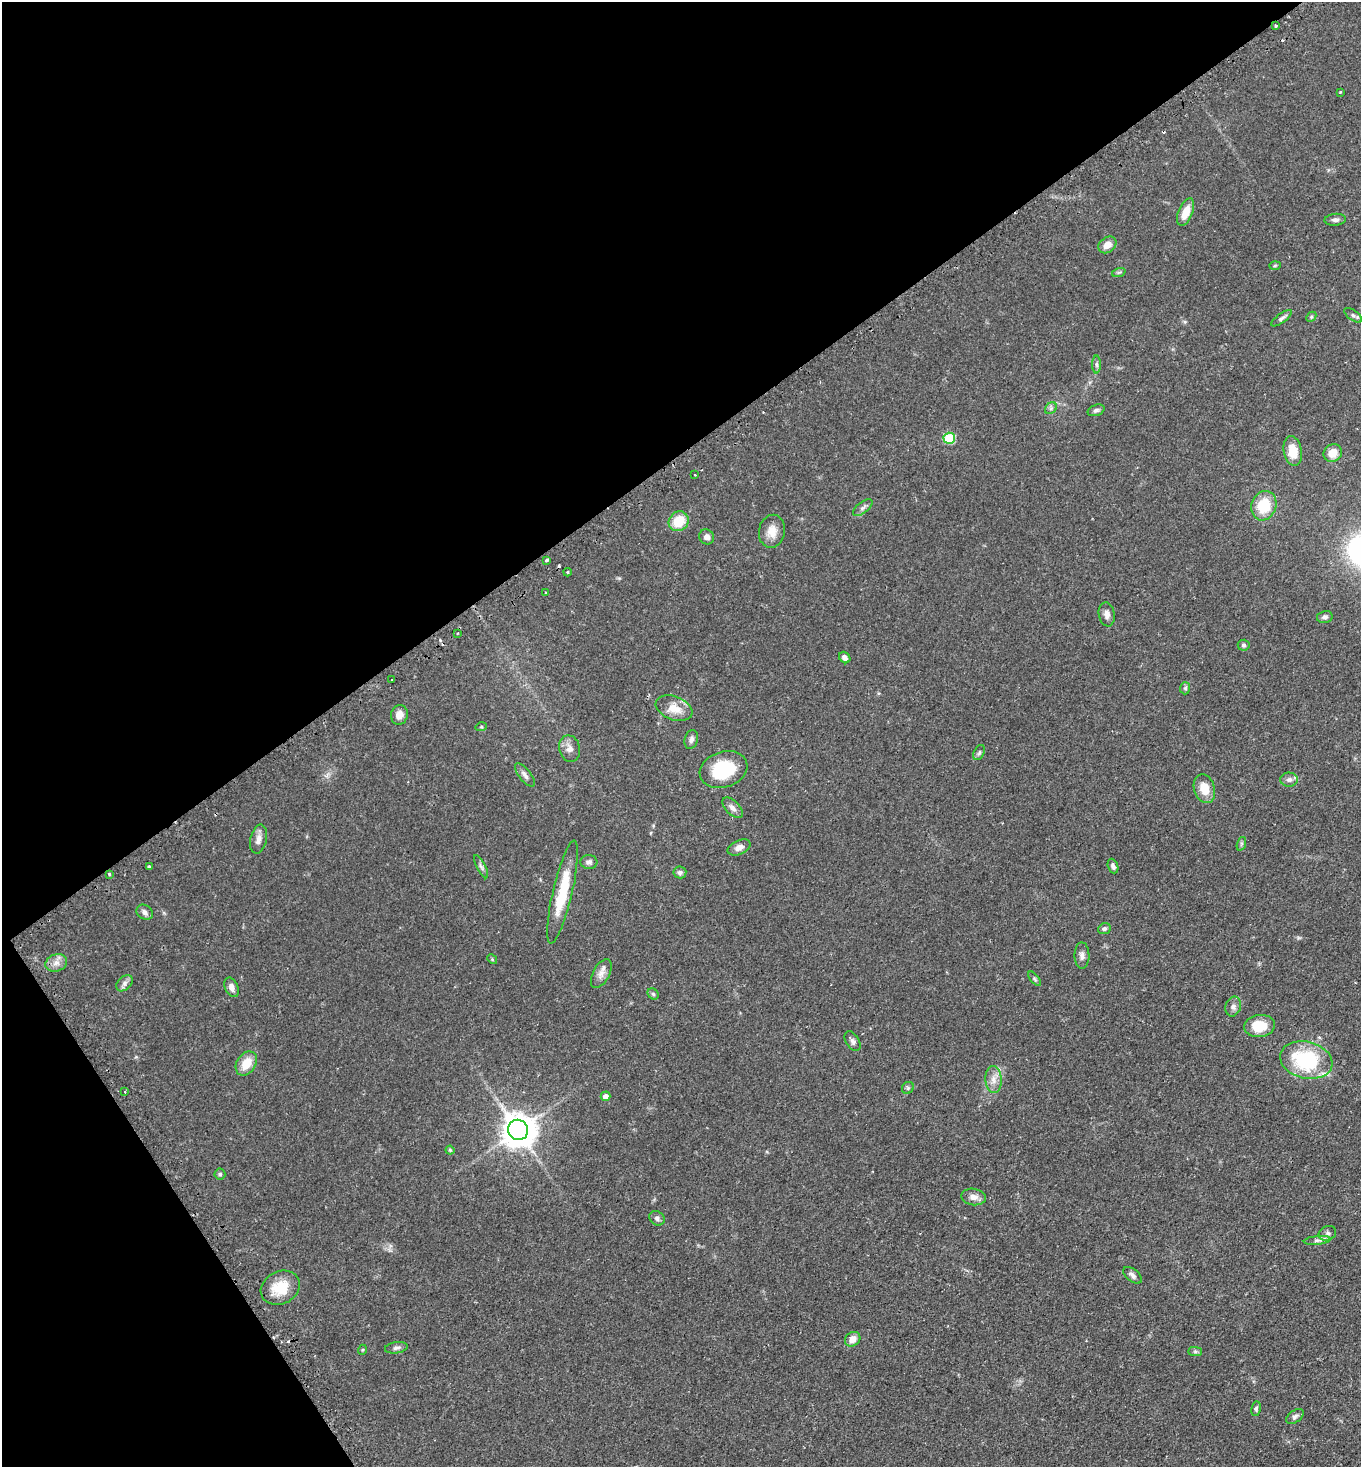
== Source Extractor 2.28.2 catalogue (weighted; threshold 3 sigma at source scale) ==
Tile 5 of 4 x 4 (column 1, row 2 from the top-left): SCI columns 188-1546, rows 2980-4444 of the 5949 x 5957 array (HDU 1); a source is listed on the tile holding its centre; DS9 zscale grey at full resolution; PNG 1363 x 1469 px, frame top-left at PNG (2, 2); each listed source drawn as its Kron ellipse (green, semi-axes under 4 px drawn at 4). Shown black and unused: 36% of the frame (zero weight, under 2 of 3 exposures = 4% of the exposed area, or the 3 px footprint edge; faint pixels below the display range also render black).
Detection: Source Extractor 2.28.2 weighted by HDU 2 'WHT'; one run over the whole footprint, this tile lists its part. Background 0.0978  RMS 0.0055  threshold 0.0249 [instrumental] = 3 sigma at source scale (4.5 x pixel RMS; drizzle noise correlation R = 1.50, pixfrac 1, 0.05/0.05 arcsec/px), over >= 5 px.
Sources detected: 93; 5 cosmic-ray / hot-pixel residue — neither listed nor drawn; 1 inside a brighter listed object's ellipse — not listed separately; the other 87 listed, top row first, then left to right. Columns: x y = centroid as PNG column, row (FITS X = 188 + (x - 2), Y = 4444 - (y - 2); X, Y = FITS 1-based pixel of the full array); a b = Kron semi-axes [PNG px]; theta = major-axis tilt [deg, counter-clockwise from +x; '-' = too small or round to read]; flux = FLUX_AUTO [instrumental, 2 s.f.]
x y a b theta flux
1276 26 3 2 - 0.97
1340 92 3 3 - 0.71
1186 212 14 7 68 7.6
1335 220 11 6 5 1.7
1107 245 10 7 37 4.9
1275 265 6 4 2 0.63
1119 272 7 4 19 0.8
1353 315 10 5 -36 1.4
1311 317 6 4 46 0.73
1282 318 12 4 36 1.6
1096 364 9 4 -90 1.3
1051 408 6 5 - 1.3
1096 410 9 5 19 1.4
949 438 6 5 - 33
1293 451 15 9 -80 9.4
1333 453 9 8 - 6.6
695 475 3 2 - 0.69
1264 506 15 12 70 16
863 508 11 5 38 1.7
679 521 10 9 - 12
772 531 16 13 79 6.4
707 537 8 7 - 2.3
546 560 3 3 - 1.8
568 572 4 3 - 0.78
546 593 3 2 - 0.52
1107 614 12 8 -80 2.7
1325 617 8 6 12 1.7
458 633 2 2 - 0.57
1244 645 6 5 - 1.2
845 658 6 5 - 2.1
392 680 2 2 - 0.56
1185 688 6 5 - 0.97
674 708 19 11 -21 8.1
399 715 10 8 75 4
481 727 5 3 - 0.57
691 740 9 6 73 2
570 749 13 10 -77 3.4
979 752 8 5 63 1.2
724 770 24 17 19 27
525 775 14 6 -52 2.4
1289 780 8 7 - 2
1204 789 15 10 -73 8.8
733 808 13 7 -45 2.5
258 839 15 8 78 3.4
1241 844 7 4 72 0.97
739 847 12 7 24 3
589 862 8 7 - 1.7
1113 866 7 5 -70 1.7
149 867 3 3 - 1.3
481 867 13 4 -64 1.6
680 872 6 6 - 1.4
109 874 3 3 - 1.2
563 892 53 9 77 21
145 912 9 6 -36 2.3
1104 929 6 5 - 1.2
1082 955 13 7 -90 2.4
492 959 5 4 - 0.61
56 963 11 8 18 3.5
601 973 16 8 62 3.6
1034 979 8 4 -51 0.88
124 983 9 6 43 1.9
231 987 10 6 -67 3.1
653 994 6 5 - 0.88
1233 1007 10 7 72 2.3
1260 1026 15 11 8 14
853 1041 11 6 -58 1.9
1306 1060 26 18 -14 43
246 1063 13 9 56 9.1
994 1080 13 8 -88 4.1
908 1088 6 5 - 1
125 1092 2 2 - 0.41
606 1096 5 5 - 3.3
518 1130 10 10 - 1000
450 1150 4 4 - 0.67
220 1174 5 5 - 0.87
973 1197 12 8 -8 3.5
657 1218 8 6 -36 1.6
1327 1233 9 7 25 1.9
1317 1240 13 4 6 1.9
1132 1275 11 6 -39 2.1
280 1288 20 16 25 13
853 1339 8 6 38 4.7
396 1348 11 5 9 1.7
362 1350 5 3 - 0.53
1195 1352 7 4 0 1
1256 1409 7 5 81 1
1295 1416 10 6 35 1.6
Overlapping masked pixels (flux is a lower limit): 1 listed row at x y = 1276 26